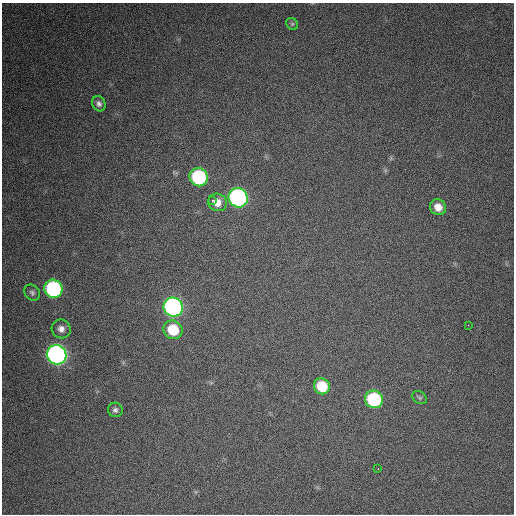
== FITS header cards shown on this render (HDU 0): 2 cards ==
NAXIS1  =                  512 / Axis length
NAXIS2  =                  512 / Axis length

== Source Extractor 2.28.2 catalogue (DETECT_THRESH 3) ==
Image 512 x 512 px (HDU 0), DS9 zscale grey, 1 PNG px = 1 image px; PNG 516 x 516 px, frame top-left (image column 1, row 512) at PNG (2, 3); each listed source drawn as its Kron ellipse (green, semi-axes under 4 px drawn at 4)
Background 668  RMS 25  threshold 75.7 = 3 sigma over >= 5 px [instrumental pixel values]
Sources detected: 19; all 19 listed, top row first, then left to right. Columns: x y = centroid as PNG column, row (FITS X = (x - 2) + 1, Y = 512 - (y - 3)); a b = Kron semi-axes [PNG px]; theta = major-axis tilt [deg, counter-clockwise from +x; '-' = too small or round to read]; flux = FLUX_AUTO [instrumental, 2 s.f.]
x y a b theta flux
292 24 6 5 - 3000
99 104 8 6 -63 5900
199 177 9 9 - 180000
238 198 10 9 - 530000
212 200 3 2 - 2900
217 202 10 8 -20 20000
438 207 8 7 - 17000
53 289 9 9 - 250000
32 293 9 7 -44 4700
173 307 10 9 - 570000
468 325 2 2 - 15000
61 329 9 9 - 11000
173 330 10 9 - 58000
57 355 10 9 - 910000
322 386 8 7 - 53000
420 398 8 6 -34 3300
374 399 9 8 - 160000
115 410 7 7 - 5400
378 468 3 2 - 3900